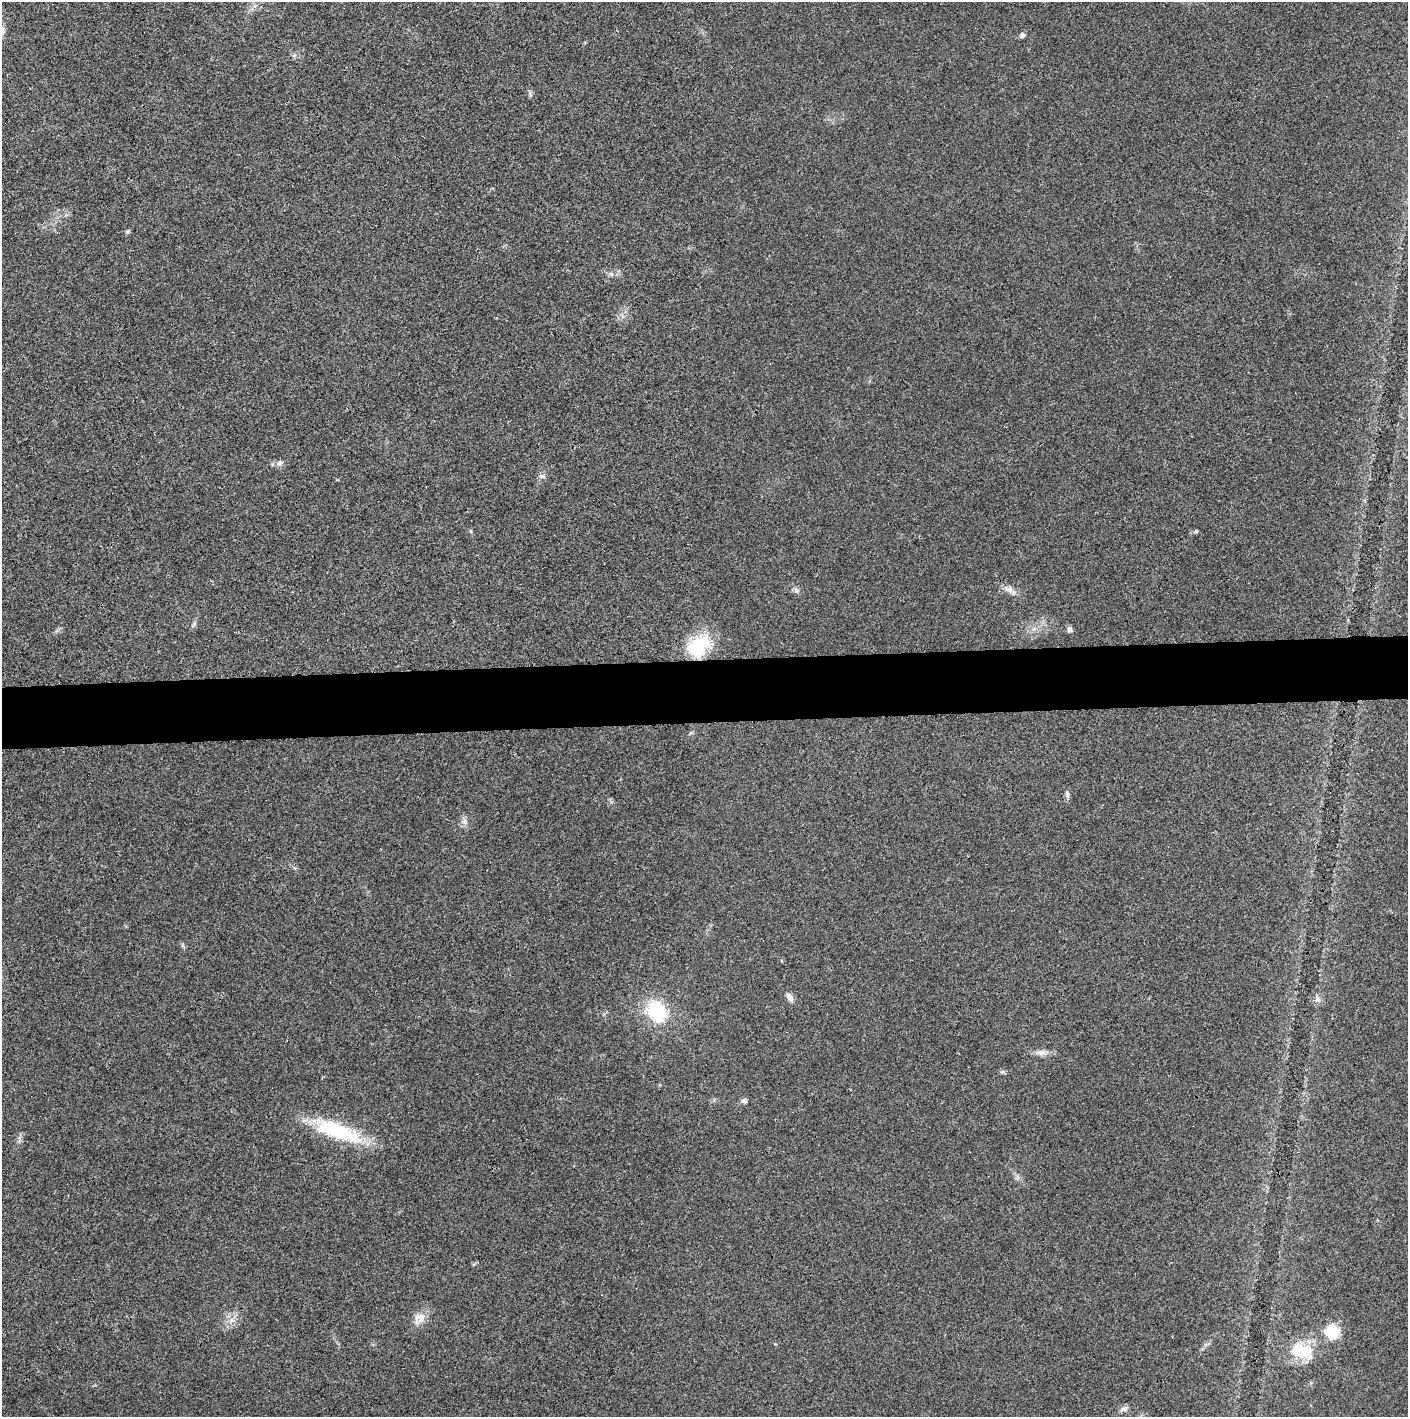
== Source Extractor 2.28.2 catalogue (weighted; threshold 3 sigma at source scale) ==
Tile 5 of 3 x 3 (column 2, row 2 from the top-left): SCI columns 1407-2812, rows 1415-2829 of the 4221 x 4244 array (HDU 1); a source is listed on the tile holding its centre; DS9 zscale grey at full resolution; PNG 1410 x 1419 px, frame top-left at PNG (2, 2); no overlay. Shown black and unused: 4% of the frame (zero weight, under 3 of 4 exposures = <1% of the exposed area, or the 3 px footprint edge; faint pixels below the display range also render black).
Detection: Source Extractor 2.28.2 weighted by HDU 2 'WHT'; one run over the whole footprint, this tile lists its part. Background 0.0254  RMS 0.006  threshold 0.0272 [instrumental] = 3 sigma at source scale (4.5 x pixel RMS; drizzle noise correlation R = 1.50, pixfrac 1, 0.05/0.05 arcsec/px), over >= 5 px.
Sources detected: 25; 1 inside a brighter listed object's ellipse — not listed separately; the other 24 listed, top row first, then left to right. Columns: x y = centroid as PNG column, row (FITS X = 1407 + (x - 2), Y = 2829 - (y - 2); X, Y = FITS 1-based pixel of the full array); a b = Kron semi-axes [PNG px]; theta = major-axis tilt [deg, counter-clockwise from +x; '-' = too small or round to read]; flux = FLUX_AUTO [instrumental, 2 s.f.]
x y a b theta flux
2 31 11 7 90 2.4
1022 35 6 5 - 2
530 94 10 3 -79 1
127 232 5 5 - 1.1
611 274 6 4 -18 1.2
280 463 9 6 50 1.9
542 476 10 5 7 1.7
1196 531 6 4 19 0.77
1008 589 15 8 -12 3.8
796 590 7 5 -47 1.4
1070 630 8 6 -70 2
698 646 32 23 51 27
1067 794 9 5 -76 1.5
465 821 9 5 -72 2.2
790 998 11 7 -55 2.5
1317 999 8 6 2 2.1
657 1012 19 14 -64 38
1041 1053 13 6 -2 3.1
744 1101 7 6 - 1.5
338 1131 59 18 -19 42
422 1318 17 9 58 5.7
1332 1332 8 8 - 31
1303 1351 27 19 -24 17
1124 1409 9 6 7 1.9
Isophote crosses this tile's border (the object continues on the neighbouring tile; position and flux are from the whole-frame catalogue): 1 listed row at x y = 2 31
Unlisted compact peaks at least as high as the median listed source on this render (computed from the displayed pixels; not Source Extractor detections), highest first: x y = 194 624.